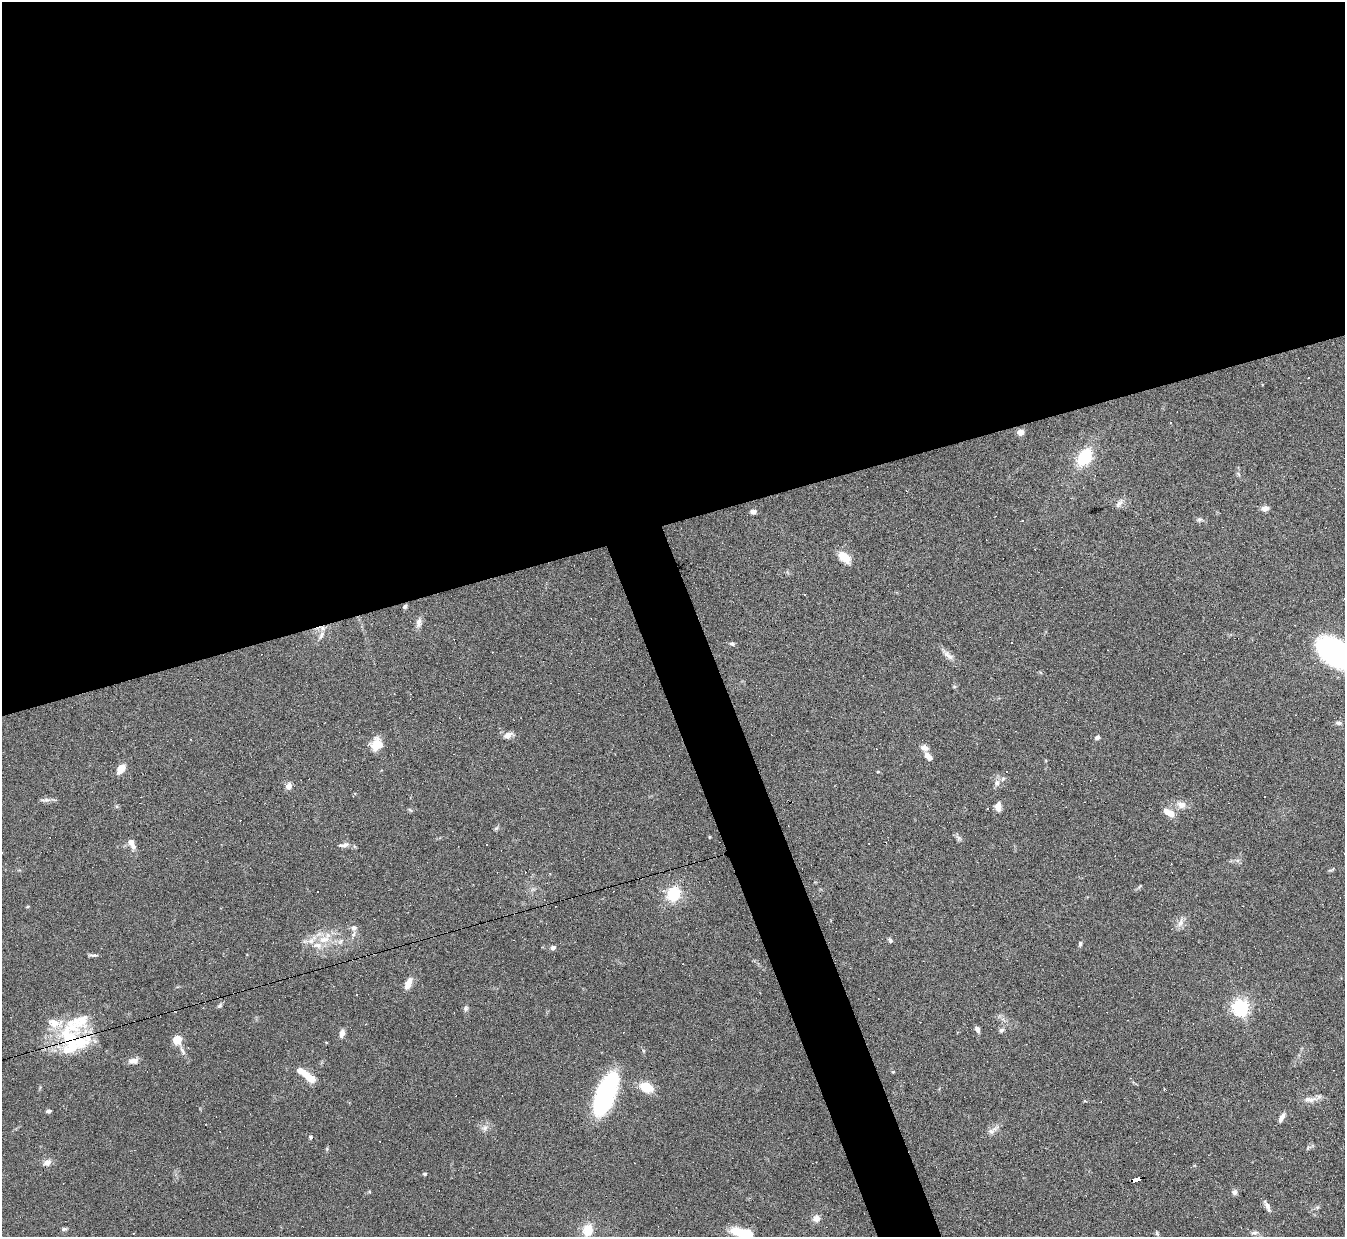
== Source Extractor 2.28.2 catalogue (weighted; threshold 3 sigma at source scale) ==
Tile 2 of 4 x 4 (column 2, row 1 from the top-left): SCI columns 1344-2686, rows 3852-5086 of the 5371 x 5357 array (HDU 1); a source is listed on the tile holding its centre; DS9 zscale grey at full resolution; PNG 1347 x 1239 px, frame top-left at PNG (2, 2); no overlay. Shown black and unused: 45% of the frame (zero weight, under 4 of 8 exposures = <1% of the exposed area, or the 3 px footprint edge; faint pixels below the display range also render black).
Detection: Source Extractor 2.28.2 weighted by HDU 2 'WHT'; one run over the whole footprint, this tile lists its part. Background 0.0744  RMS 0.0043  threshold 0.0175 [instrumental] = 3 sigma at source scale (4.09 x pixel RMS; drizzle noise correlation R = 1.36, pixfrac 0.8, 0.05/0.05 arcsec/px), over >= 5 px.
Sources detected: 152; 1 inside a brighter object's white glare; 55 cosmic-ray / hot-pixel residue — not listed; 9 inside a brighter listed object's ellipse — not listed separately; the other 87 listed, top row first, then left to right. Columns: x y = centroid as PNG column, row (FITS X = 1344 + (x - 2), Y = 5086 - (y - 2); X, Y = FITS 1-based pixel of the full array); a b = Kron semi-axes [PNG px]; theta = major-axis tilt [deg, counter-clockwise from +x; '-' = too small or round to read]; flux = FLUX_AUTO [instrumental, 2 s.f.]
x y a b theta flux
1020 432 5 4 - 7.6
1085 457 21 14 55 16
1238 474 7 4 -53 0.67
1119 503 14 7 58 1.7
1265 508 8 6 11 2.2
753 511 6 5 - 1.9
1199 519 7 6 - 0.88
844 557 14 8 -41 7.1
805 594 3 2 - 0.4
1344 598 3 3 - 0.66
405 607 5 4 - 0.81
419 623 14 7 81 2
321 635 15 6 59 2.2
1012 642 3 3 - 0.45
732 644 7 5 -2 0.77
1335 653 28 16 -38 110
948 655 20 7 -40 2.6
954 687 6 4 -1 0.48
1338 723 8 5 -4 0.88
508 735 12 7 22 2.3
1097 737 6 5 - 1
376 744 15 13 69 5.6
928 756 11 6 -49 2.6
121 769 10 6 54 5.4
878 772 4 3 - 0.42
997 783 10 8 75 1.9
288 786 7 6 - 2.5
45 800 15 5 3 1.5
1181 805 12 9 -20 3
998 807 10 7 88 2.5
988 808 3 2 - 0.33
410 810 7 4 -37 0.47
1170 813 11 6 -30 5.2
496 828 6 5 - 0.69
709 837 4 3 - 0.29
959 838 7 6 - 0.92
132 843 15 7 -63 2.6
869 843 3 2 - 0.24
344 845 17 6 9 1.8
1331 870 11 3 15 0.53
1140 886 8 3 46 0.47
674 894 17 14 44 12
27 907 5 3 - 0.38
1180 923 14 8 64 2.5
354 928 7 6 - 1.7
324 939 17 10 12 6.5
890 940 7 4 -59 0.69
340 941 11 6 45 1.7
1080 944 8 5 82 0.82
553 948 5 5 - 1.4
93 955 13 3 -3 0.82
408 983 15 7 65 3.6
220 1006 7 5 49 0.76
1241 1007 6 6 - 140
466 1009 7 5 83 0.89
977 1029 7 4 -65 1.6
1001 1030 7 6 - 0.89
342 1033 9 6 80 2.3
69 1036 31 27 -35 26
177 1040 7 7 - 7
326 1042 4 3 - 0.32
182 1051 14 5 -64 1.6
133 1061 13 7 5 2.5
893 1072 4 4 - 0.4
305 1074 21 7 -37 7.8
646 1087 14 10 -20 8.5
605 1094 33 13 69 93
1310 1099 21 7 4 3.2
48 1111 7 4 11 0.87
1281 1118 12 5 63 1.9
485 1128 8 7 - 1.5
991 1131 10 8 0 2
310 1137 5 4 - 0.66
1308 1147 10 3 21 0.66
47 1162 10 8 29 2.2
425 1174 6 4 1 0.53
1136 1179 8 4 15 64
370 1192 5 3 - 0.36
1234 1192 8 7 - 1.2
1267 1206 16 5 -65 1.9
1317 1207 6 5 - 0.63
816 1218 10 9 - 2.4
64 1229 7 4 7 0.75
588 1230 7 7 - 11
737 1231 24 7 -22 11
1157 1233 8 3 -57 0.48
1254 1233 10 5 2 1.2
Overlapping masked pixels (flux is a lower limit): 2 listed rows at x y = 69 1036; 1136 1179
Isophote crosses this tile's border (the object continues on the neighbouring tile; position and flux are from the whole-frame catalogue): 3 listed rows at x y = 1344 598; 1335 653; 737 1231